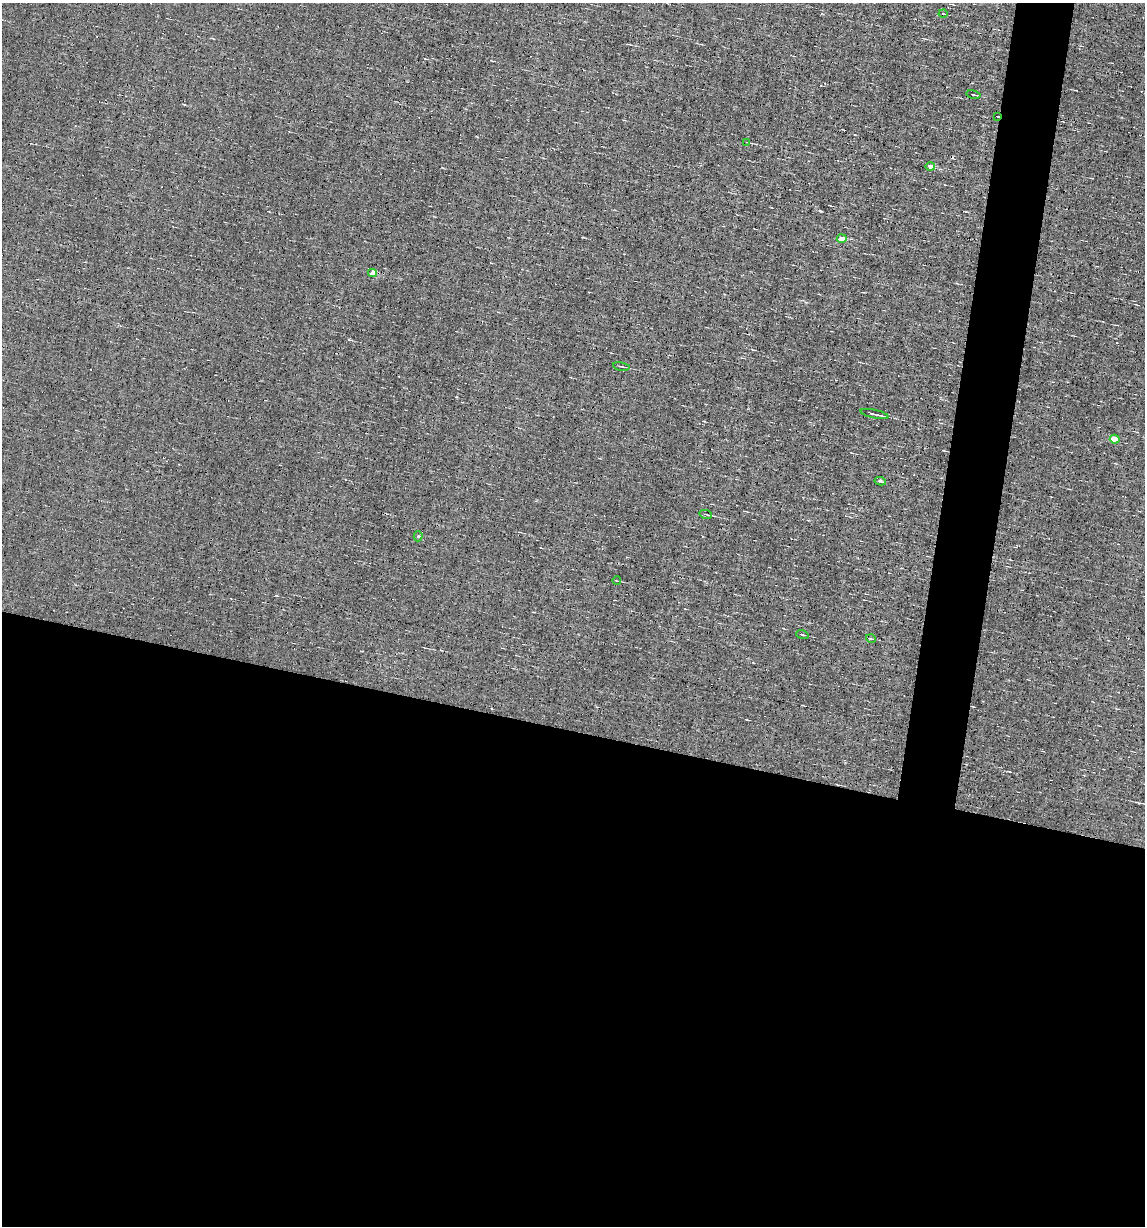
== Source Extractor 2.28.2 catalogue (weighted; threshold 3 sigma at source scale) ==
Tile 14 of 4 x 4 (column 2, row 4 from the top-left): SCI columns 1259-2401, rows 1-1224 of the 4919 x 4895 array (HDU 1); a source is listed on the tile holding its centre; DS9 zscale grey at full resolution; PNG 1147 x 1228 px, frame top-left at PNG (2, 3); each listed source drawn as its Kron ellipse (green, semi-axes under 4 px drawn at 4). Shown black and unused: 44% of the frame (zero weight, under 5 of 9 exposures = <1% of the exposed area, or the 3 px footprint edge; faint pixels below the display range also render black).
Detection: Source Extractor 2.28.2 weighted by HDU 2 'WHT'; one run over the whole footprint, this tile lists its part. Background 0.0012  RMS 0.038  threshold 0.157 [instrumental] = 3 sigma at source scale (4.09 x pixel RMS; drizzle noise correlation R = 1.36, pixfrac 0.8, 0.05/0.05 arcsec/px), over >= 5 px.
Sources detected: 16; all 16 listed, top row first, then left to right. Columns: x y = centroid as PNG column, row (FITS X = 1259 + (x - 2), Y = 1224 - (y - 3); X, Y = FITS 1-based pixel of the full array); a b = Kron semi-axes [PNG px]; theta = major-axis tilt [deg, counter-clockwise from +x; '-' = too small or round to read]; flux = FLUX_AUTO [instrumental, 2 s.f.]
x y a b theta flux
943 14 4 3 - 2.5
973 95 7 2 -10 5.1
997 116 3 2 - 3.6
747 142 3 3 - 3.4
930 167 5 4 - 35
842 239 5 4 - 29
372 273 5 4 - 43
621 366 8 2 -11 4.3
875 414 14 2 -13 17
1115 439 5 4 - 50
880 481 6 4 -10 5.7
706 514 6 2 -12 3.7
418 536 5 4 - 5.9
617 581 4 2 - 2.2
802 634 6 2 -19 4.1
871 639 5 3 - 3.5
Overlapping masked pixels (flux is a lower limit): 1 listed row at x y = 997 116
Unlisted compact peaks at least as high as the median listed source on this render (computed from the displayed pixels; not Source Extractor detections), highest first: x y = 820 211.